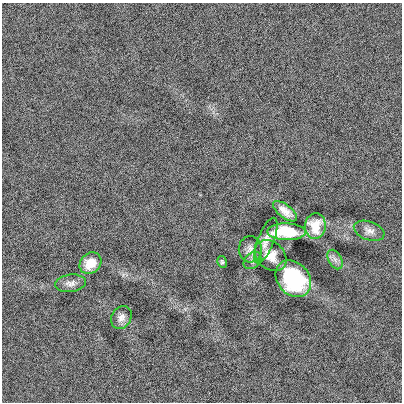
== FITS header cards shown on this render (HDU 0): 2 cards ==
NAXIS1  =                  400
NAXIS2  =                  400

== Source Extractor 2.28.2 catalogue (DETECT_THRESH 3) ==
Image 400 x 400 px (HDU 0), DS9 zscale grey, 1 PNG px = 1 image px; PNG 404 x 404 px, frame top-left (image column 1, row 400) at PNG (2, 3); each listed source drawn as its Kron ellipse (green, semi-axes under 4 px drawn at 4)
Background -6.67e-04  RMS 0.11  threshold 0.333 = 3 sigma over >= 5 px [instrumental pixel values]
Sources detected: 14; all 14 listed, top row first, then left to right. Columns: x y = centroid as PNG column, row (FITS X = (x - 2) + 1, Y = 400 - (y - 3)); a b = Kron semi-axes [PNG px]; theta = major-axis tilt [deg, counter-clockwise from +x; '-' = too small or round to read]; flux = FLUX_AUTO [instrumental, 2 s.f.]
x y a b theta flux
285 211 14 6 -38 67
315 226 13 10 84 120
369 231 16 9 -19 48
287 232 19 8 -1 290
266 241 24 8 68 63
250 249 13 11 -88 49
271 256 17 13 -42 89
252 260 10 7 44 27
335 260 10 6 -63 32
222 262 6 5 - 12
90 263 12 10 44 120
293 279 20 16 -48 610
70 283 15 8 8 44
121 317 12 9 58 45